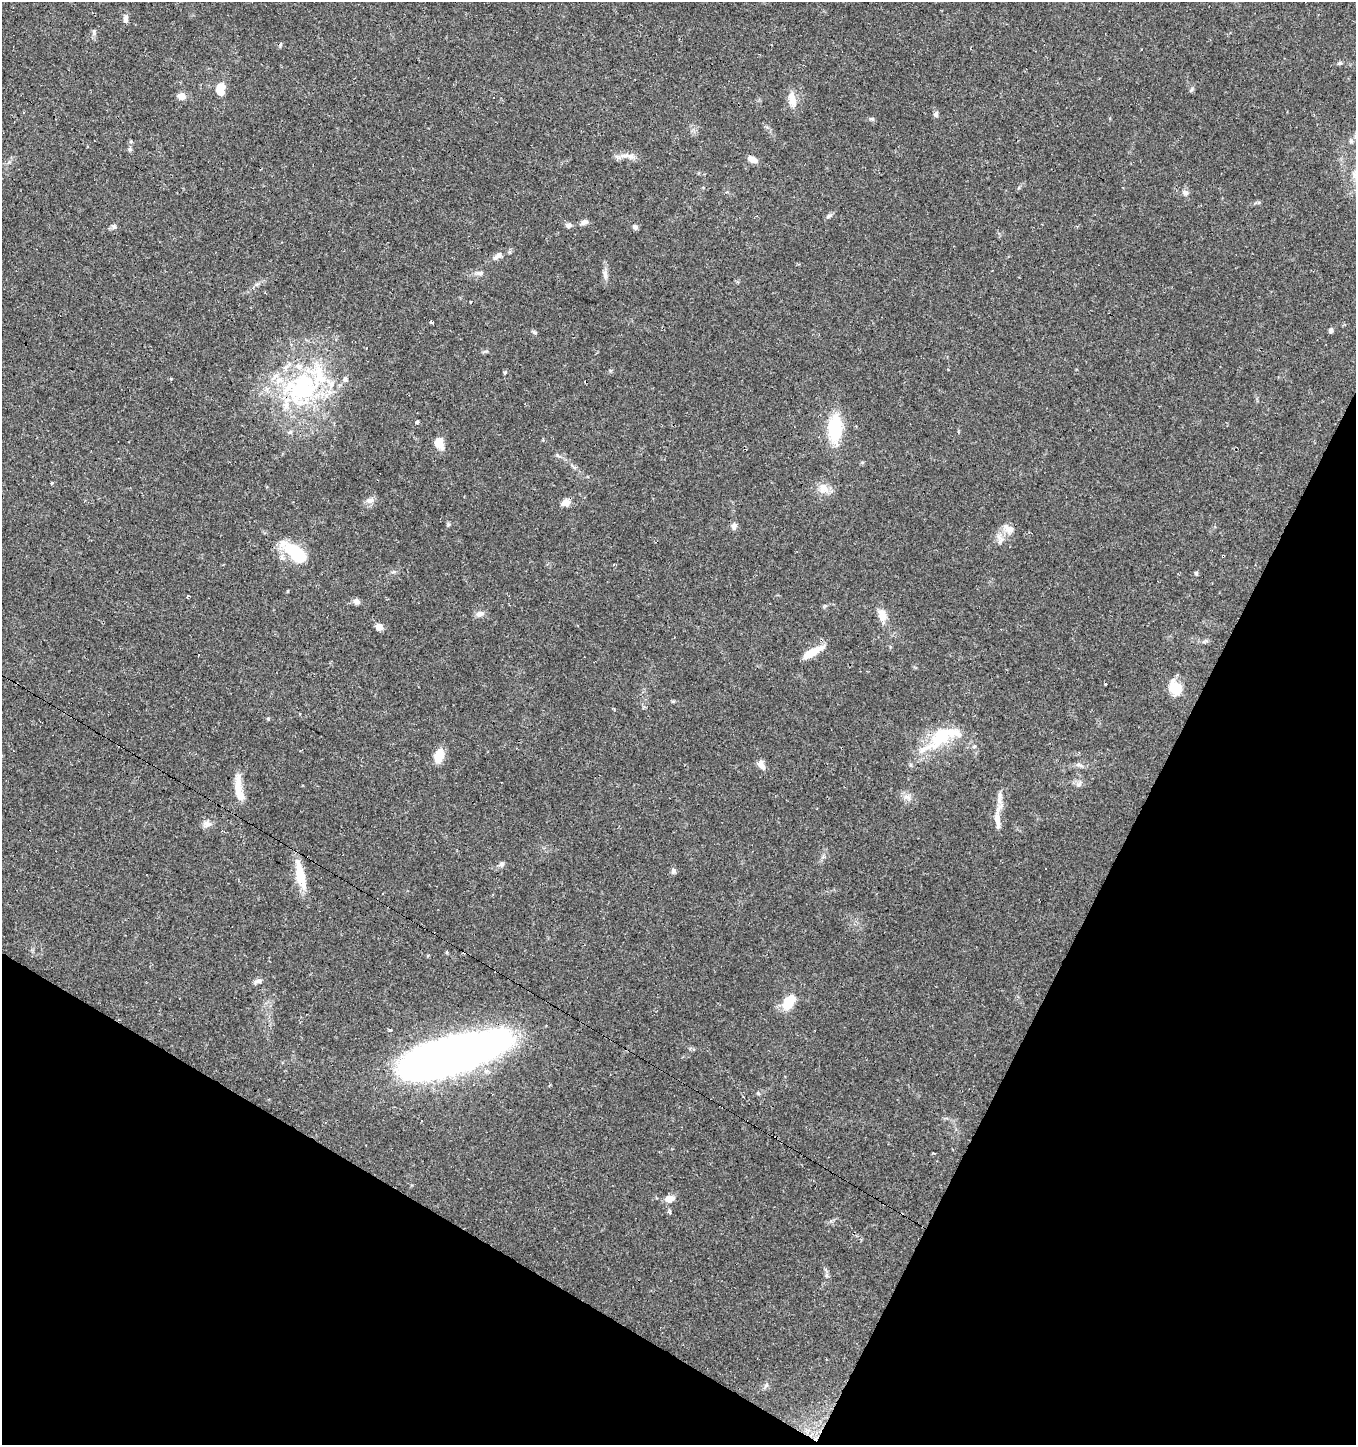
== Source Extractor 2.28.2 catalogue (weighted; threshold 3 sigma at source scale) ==
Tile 15 of 4 x 4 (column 3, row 4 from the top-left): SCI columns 2969-4322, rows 1-1443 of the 5870 x 5777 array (HDU 1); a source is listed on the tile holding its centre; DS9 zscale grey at full resolution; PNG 1358 x 1447 px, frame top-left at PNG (2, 2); no overlay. Shown black and unused: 25% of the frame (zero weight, under 2 of 3 exposures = <1% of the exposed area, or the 3 px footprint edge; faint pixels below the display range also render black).
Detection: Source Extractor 2.28.2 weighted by HDU 2 'WHT'; one run over the whole footprint, this tile lists its part. Background 0.0673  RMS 0.0052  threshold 0.0236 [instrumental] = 3 sigma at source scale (4.5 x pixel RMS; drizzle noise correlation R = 1.50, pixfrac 1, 0.0396/0.0396 arcsec/px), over >= 5 px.
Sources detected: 96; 2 inside a brighter object's white glare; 11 cosmic-ray / hot-pixel residue — not listed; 7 inside a brighter listed object's ellipse — not listed separately; the other 76 listed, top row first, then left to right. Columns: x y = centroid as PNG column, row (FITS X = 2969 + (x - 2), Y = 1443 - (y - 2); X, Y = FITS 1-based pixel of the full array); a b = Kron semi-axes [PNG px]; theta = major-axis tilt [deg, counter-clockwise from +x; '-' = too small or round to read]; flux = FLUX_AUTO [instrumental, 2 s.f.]
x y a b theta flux
126 19 10 6 77 2
94 31 8 3 -84 0.89
1339 63 7 5 20 0.86
221 86 12 10 -6 4.4
182 96 9 8 - 3.6
792 99 20 9 -79 6.8
936 114 7 6 - 1.4
872 119 7 5 -13 1.1
1351 141 6 5 - 0.99
630 156 12 6 -10 3
752 160 12 7 -24 3.2
1185 192 9 7 -23 2
829 216 10 4 24 1.2
584 222 10 6 22 2
568 225 7 6 - 1.9
114 227 7 6 - 1.4
635 227 6 6 - 1.6
497 256 15 7 39 3.1
480 273 11 6 -6 2.2
605 274 11 7 -86 2.3
471 302 3 3 - 2
431 322 3 3 - 2.8
1331 330 6 5 - 1.2
535 332 7 4 -35 0.9
505 372 6 4 74 0.74
302 388 52 44 59 82
417 422 3 3 - 12
835 428 22 12 86 35
439 443 11 9 -71 7.6
558 455 7 4 -44 0.91
573 466 9 3 -45 1
52 483 4 3 - 0.67
823 488 16 13 -44 5.7
370 500 13 8 7 2.7
565 503 11 8 17 3.5
448 524 6 5 - 0.81
734 526 8 7 - 2
1006 527 19 7 -62 3.6
1000 539 15 8 -73 3.3
292 550 30 13 -31 19
393 572 6 4 18 0.85
1196 573 6 4 -75 0.89
187 597 3 2 - 0.82
356 601 8 6 -27 2.2
480 614 11 8 12 2.6
882 615 17 10 -79 5.5
379 627 7 6 - 3.6
812 652 28 8 30 9.3
1105 683 3 3 - 2.1
1175 688 16 12 -59 12
673 701 5 4 - 0.68
940 737 56 20 41 26
974 746 6 4 2 0.76
439 756 14 9 76 9
761 765 13 8 -60 3.2
1079 765 11 5 -17 1.7
238 778 18 9 88 4.1
1079 784 10 7 55 2
241 796 19 9 -63 5.6
907 797 11 7 -11 2.9
997 820 35 10 85 8.2
207 824 12 8 -15 3
501 864 8 6 86 1.5
1045 869 3 3 - 1.1
673 872 8 6 70 1.3
300 875 36 9 -77 15
258 981 11 6 16 1.9
788 1003 12 8 56 17
390 1030 3 3 - 12
451 1056 100 27 17 480
758 1093 6 4 -46 0.66
932 1153 3 2 - 0.72
670 1199 12 8 9 4.1
670 1212 5 4 - 1.6
827 1275 7 4 -45 1
766 1386 8 4 45 1.1
Overlapping masked pixels (flux is a lower limit): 1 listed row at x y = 302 388
Unlisted compact peaks at least as high as the median listed source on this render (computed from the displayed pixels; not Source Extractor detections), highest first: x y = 268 719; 1191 90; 129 149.